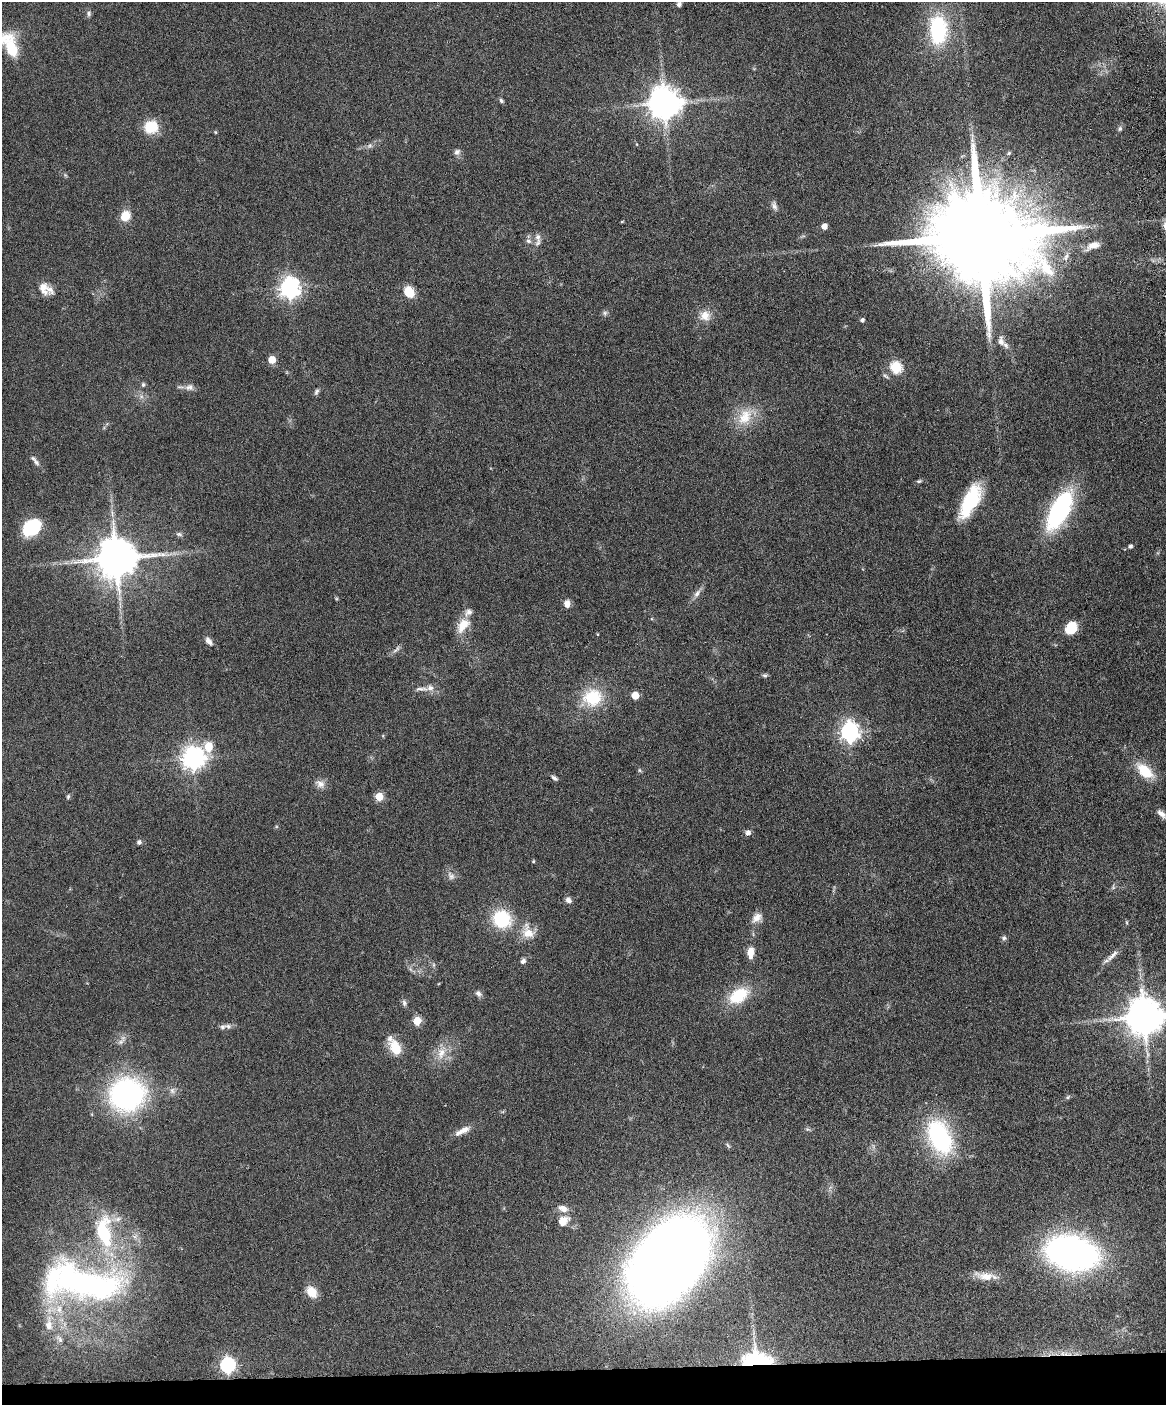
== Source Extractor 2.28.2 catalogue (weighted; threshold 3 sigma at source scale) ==
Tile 10 of 4 x 3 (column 2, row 3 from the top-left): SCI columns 1223-2386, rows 245-1647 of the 4773 x 4593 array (HDU 1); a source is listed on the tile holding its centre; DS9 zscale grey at full resolution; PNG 1168 x 1407 px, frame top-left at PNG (2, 2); no overlay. Shown black and unused: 3% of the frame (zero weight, under 4 of 8 exposures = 3% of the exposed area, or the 3 px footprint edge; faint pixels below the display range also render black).
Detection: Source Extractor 2.28.2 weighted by HDU 2 'WHT'; one run over the whole footprint, this tile lists its part. Background 0.0802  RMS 0.0046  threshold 0.0187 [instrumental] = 3 sigma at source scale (4.09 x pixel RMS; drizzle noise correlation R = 1.36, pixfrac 0.8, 0.05/0.05 arcsec/px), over >= 5 px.
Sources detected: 110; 1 too faint to see at this stretch — not listed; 7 inside a brighter listed object's ellipse — not listed separately; the other 102 listed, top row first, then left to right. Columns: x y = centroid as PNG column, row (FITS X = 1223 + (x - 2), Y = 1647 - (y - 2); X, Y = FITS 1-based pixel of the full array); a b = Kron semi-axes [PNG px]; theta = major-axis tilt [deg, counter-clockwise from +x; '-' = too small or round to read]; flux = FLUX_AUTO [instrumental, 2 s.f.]
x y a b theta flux
679 4 8 6 63 1.4
89 13 9 6 73 1.1
938 30 35 21 -89 34
9 45 34 17 -58 17
501 101 6 5 - 0.86
664 103 9 9 - 860
151 127 15 14 - 11
1120 129 6 6 - 0.97
215 132 4 4 - 0.41
370 146 8 6 43 1.2
457 152 8 7 - 1.6
65 175 6 4 -46 0.56
774 206 13 7 -72 1.7
125 216 11 9 50 7
622 221 5 3 - 0.33
824 226 5 5 - 3.6
981 236 29 22 -4 14000
538 239 19 7 89 2.5
528 241 8 7 - 1.4
1093 246 20 9 21 4.3
290 288 8 7 - 250
43 289 19 13 -65 4.6
409 291 9 7 -61 12
605 313 7 6 - 0.94
705 316 14 12 -20 4.8
862 320 4 4 - 1.2
1001 342 12 7 -82 2.4
272 360 5 5 - 11
896 367 6 6 - 39
143 385 7 5 90 0.8
189 387 13 9 7 2.4
316 392 9 5 63 1
745 416 28 18 55 12
36 462 10 7 -47 1.5
919 481 7 5 10 0.75
970 501 39 15 63 25
1059 510 32 13 62 81
32 528 17 13 34 24
179 534 9 5 -15 1.1
1130 546 5 4 - 1
116 558 12 11 - 1600
697 593 13 7 54 2.3
567 604 9 7 88 2.6
463 625 19 11 51 7.8
1071 628 13 10 55 9.3
597 634 4 3 - 0.34
209 641 12 6 -53 2
396 650 12 5 36 1.4
765 675 7 5 12 0.83
421 689 21 6 -1 2.5
635 695 5 5 - 9.3
593 697 26 23 21 18
849 732 8 7 - 210
208 747 7 5 80 14
193 758 8 8 - 320
639 770 6 4 -88 0.58
1145 771 20 11 -43 12
554 778 9 5 -39 1.1
320 784 14 9 -32 2.8
68 796 7 4 64 0.7
379 797 5 5 - 13
1161 814 13 7 -43 2.3
748 833 7 7 - 1.6
139 842 6 6 - 1.1
533 861 5 4 - 0.46
451 876 12 8 -53 2.2
568 900 8 7 - 1.7
757 918 16 10 40 3.5
502 919 18 16 -31 24
1127 922 6 4 -89 0.49
528 932 21 15 -64 7.2
1004 938 7 6 - 0.92
751 952 13 7 87 5
1112 955 23 6 46 3.1
523 961 6 5 - 1.6
478 993 9 7 -53 1.5
738 995 27 16 31 16
404 1003 9 6 -76 1.2
1144 1017 11 10 - 1300
417 1021 5 5 - 13
228 1026 11 6 -20 1.6
121 1042 12 6 43 1.7
395 1047 23 11 -60 9.8
441 1053 20 12 72 6.6
172 1091 10 8 -57 1.8
127 1095 25 23 15 120
1068 1097 7 5 28 0.74
808 1129 7 4 -19 0.77
462 1131 23 7 27 3.9
940 1137 44 27 -66 46
563 1208 15 9 -20 3.1
563 1221 14 10 34 5
104 1233 43 19 -82 34
1072 1253 34 21 -12 230
669 1261 61 38 49 1000
986 1276 28 10 -10 6
82 1282 96 39 -8 140
312 1292 13 10 -53 6.1
49 1324 27 11 85 9
59 1339 14 7 -51 2.5
756 1359 33 18 0 31
228 1365 7 6 - 92
Overlapping masked pixels (flux is a lower limit): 1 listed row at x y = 756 1359
Isophote crosses this tile's border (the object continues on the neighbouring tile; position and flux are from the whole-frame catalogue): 3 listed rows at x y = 679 4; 9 45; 1144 1017